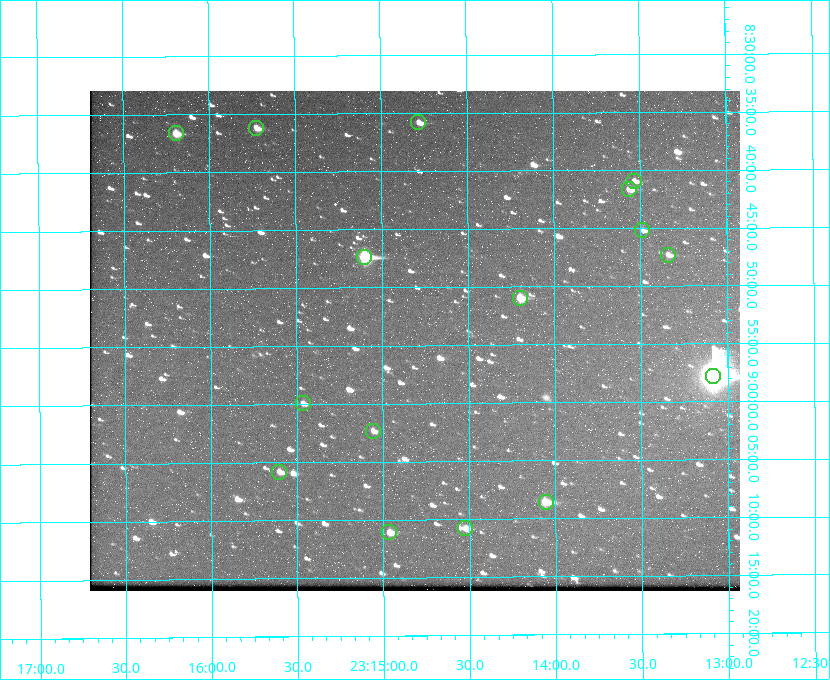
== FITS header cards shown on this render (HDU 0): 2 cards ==
NAXIS1  =                  650 / Width of table row in bytes
NAXIS2  =                  500 / Number of rows in table

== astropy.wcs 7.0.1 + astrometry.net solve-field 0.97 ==
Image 650 x 500 px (HDU 0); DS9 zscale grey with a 90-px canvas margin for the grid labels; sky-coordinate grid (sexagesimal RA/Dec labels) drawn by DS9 from the SOLVED WCS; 16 Tycho-2 reference stars matched to detected sources circled (green)
Header WCS: none
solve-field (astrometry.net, Tycho-2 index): SOLVED blind (the file carries no WCS)
Solved WCS: RA---TAN-SIP/DEC--TAN-SIP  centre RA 23:14:49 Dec +08:55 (348.70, +8.91 deg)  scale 5.17 arcsec/px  FOV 56.0' x 43.1'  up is -180 deg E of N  parity flipped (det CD > 0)
(file carries no celestial WCS; the grid is the blind solution)
Tycho-2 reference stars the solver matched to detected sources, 16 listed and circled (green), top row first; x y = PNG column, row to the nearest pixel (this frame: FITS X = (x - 90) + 1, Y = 500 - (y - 91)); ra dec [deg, ICRS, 3 dp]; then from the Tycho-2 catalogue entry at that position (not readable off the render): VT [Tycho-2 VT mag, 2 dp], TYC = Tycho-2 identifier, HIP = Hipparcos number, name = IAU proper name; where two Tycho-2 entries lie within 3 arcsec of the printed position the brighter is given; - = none
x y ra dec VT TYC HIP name
418 122 348.695 +8.597 11.30 1161-1571-1 - -
256 128 348.931 +8.603 11.18 1161-1110-1 - -
176 133 349.048 +8.610 11.72 1161-1223-1 - -
634 181 348.383 +8.682 11.92 1161-890-1 - -
629 189 348.391 +8.694 11.47 1161-728-1 - -
642 230 348.371 +8.753 12.36 1161-1249-1 - -
668 255 348.335 +8.788 11.88 1161-938-1 - -
364 257 348.775 +8.789 8.97 1161-884-1 114784 -
520 298 348.550 +8.849 10.80 1161-574-1 - -
713 376 348.271 +8.963 6.92 1161-1161-1 114608 -
303 403 348.866 +8.999 11.82 1161-694-1 - -
373 431 348.765 +9.039 11.87 1161-1547-1 - -
279 472 348.901 +9.097 11.97 1161-534-1 - -
546 502 348.514 +9.143 10.38 1161-1071-1 - -
465 528 348.631 +9.180 11.26 1161-1559-1 - -
389 532 348.741 +9.184 11.62 1161-452-1 - -